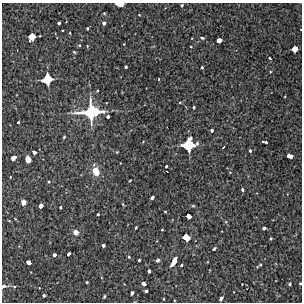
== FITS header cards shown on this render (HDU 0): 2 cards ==
NAXIS1  =                  300 / Width of image
NAXIS2  =                  300 / Height of image

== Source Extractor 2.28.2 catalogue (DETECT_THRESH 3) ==
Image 300 x 300 px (HDU 0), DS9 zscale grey, 1 PNG px = 1 image px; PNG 304 x 304 px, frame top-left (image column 1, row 300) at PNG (2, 3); no overlay
Background 3380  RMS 190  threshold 567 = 3 sigma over >= 5 px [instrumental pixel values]
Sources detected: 83; all 83 listed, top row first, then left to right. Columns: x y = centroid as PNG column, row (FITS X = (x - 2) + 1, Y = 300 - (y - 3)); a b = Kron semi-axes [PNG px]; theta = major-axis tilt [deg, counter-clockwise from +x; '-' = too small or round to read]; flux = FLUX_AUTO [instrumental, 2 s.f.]
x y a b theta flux
119 4 7 3 -4 1.0e+05
182 5 3 3 - 1.3e+04
104 13 4 4 - 1.2e+04
139 15 3 2 - 8.8e+03
59 23 3 3 - 3.4e+04
104 23 4 4 - 3.7e+04
87 28 3 3 - 1.8e+04
62 30 2 2 - 1.1e+04
70 33 4 2 - 8.7e+03
32 37 6 5 - 2.2e+05
202 38 5 4 - 2.3e+04
219 40 5 4 - 1.2e+05
79 45 4 3 - 1.3e+04
191 47 3 2 - 7.5e+03
294 49 5 4 - 1.6e+05
74 52 4 2 - 1.1e+04
270 58 3 2 - 1.7e+04
126 67 3 3 - 2.5e+04
202 68 3 3 - 2.2e+04
270 72 3 2 - 9.9e+03
47 79 7 7 - 4.4e+05
159 79 3 2 - 8.9e+03
97 91 3 2 - 1.2e+04
180 102 4 3 - 1.0e+04
194 107 3 3 - 2.3e+04
92 112 15 11 7 1.1e+06
108 116 3 3 - 4.1e+04
18 122 3 3 - 1.9e+04
212 130 3 3 - 2.6e+04
64 137 3 3 - 1.3e+04
265 142 5 2 - 2.6e+04
188 145 10 9 - 6.7e+05
223 147 3 2 - 1.1e+04
250 151 4 3 - 1.7e+04
34 152 4 3 - 5.8e+04
289 156 6 4 -12 9.8e+04
13 158 5 4 - 5.6e+04
28 159 6 4 -77 8.0e+04
166 166 3 3 - 1.6e+04
95 171 8 6 -62 1.7e+05
10 177 3 2 - 1.1e+04
130 180 4 2 - 8.2e+03
49 182 4 4 - 1.3e+04
242 190 4 3 - 2.2e+04
152 197 4 3 - 2.8e+04
23 202 4 4 - 8.2e+04
123 204 5 3 - 1.1e+04
41 206 4 3 - 7.6e+04
193 206 5 3 - 1.4e+04
60 207 3 2 - 1.5e+04
165 212 3 2 - 1.0e+04
98 214 3 3 - 1.8e+04
189 216 5 4 - 9.5e+04
136 227 3 3 - 1.8e+04
264 228 4 3 - 2.4e+04
162 230 3 2 - 1.2e+04
76 232 5 5 - 7.0e+04
186 237 6 5 - 2.2e+05
271 239 3 2 - 1.2e+04
103 245 3 3 - 3.2e+04
214 249 4 3 - 1.5e+04
69 254 4 3 - 4.3e+04
54 255 4 3 - 4.9e+04
129 257 3 3 - 1.3e+04
139 260 3 3 - 2.0e+04
158 260 4 3 - 3.1e+04
28 262 4 4 - 8.6e+04
174 262 8 4 61 1.6e+05
181 265 3 3 - 2.0e+04
260 265 3 3 - 1.2e+04
149 271 3 3 - 2.5e+04
87 282 3 3 - 1.5e+04
143 284 4 3 - 5.1e+04
242 284 2 2 - 7.4e+03
290 284 3 3 - 2.0e+04
300 284 3 2 - 1.5e+04
3 286 8 4 14 4.9e+04
146 291 3 3 - 2.9e+04
132 293 4 3 - 3.4e+04
44 295 3 3 - 2.6e+04
104 296 3 2 - 1.6e+04
221 298 5 3 - 3.2e+04
164 299 3 2 - 7.9e+03
At the frame edge (FLAGS 8, measured only in part): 3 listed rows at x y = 119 4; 300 284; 3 286